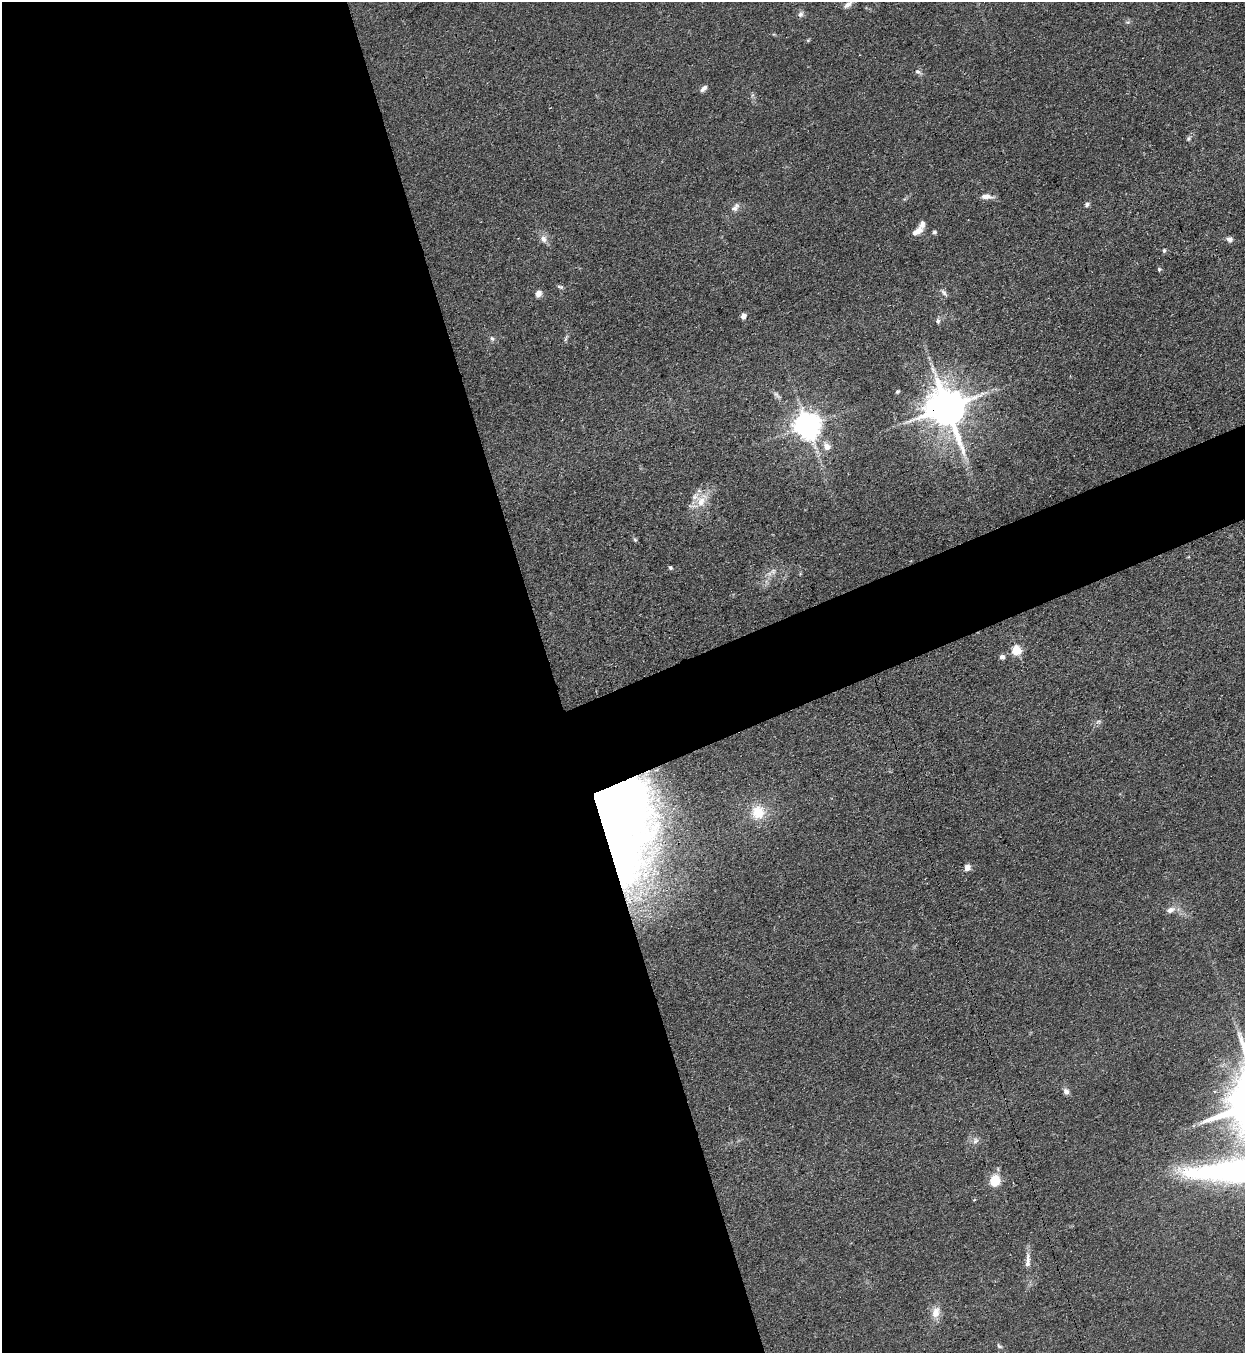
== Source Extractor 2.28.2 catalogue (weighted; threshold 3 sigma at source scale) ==
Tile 9 of 4 x 4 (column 1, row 3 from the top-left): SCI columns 308-1550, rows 1388-2738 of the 5457 x 5478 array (HDU 1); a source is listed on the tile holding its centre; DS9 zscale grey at full resolution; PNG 1247 x 1355 px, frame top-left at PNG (2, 2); no overlay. Shown black and unused: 48% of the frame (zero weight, under 3 of 4 exposures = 5% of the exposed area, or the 3 px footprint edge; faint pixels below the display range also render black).
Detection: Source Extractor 2.28.2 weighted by HDU 2 'WHT'; one run over the whole footprint, this tile lists its part. Background 0.0726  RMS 0.0059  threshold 0.0264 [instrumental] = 3 sigma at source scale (4.5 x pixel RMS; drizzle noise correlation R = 1.50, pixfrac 1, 0.05/0.05 arcsec/px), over >= 5 px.
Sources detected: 49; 1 inside a brighter object's white glare — not listed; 2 inside a brighter listed object's ellipse — not listed separately; the other 46 listed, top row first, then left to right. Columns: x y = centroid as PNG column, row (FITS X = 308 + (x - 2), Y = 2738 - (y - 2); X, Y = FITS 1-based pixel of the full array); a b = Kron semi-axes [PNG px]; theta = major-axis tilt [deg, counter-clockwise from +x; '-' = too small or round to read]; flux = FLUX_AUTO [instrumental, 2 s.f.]
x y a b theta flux
848 4 13 6 37 3.1
800 14 9 7 64 1.9
1128 22 6 4 17 0.92
808 40 6 4 45 0.66
918 72 9 6 -24 1.6
704 88 11 6 43 2.1
1188 139 7 5 71 1.1
987 196 15 7 -4 3.9
1087 204 6 5 - 1.6
735 207 14 8 47 3.1
917 231 15 7 29 4.6
934 232 5 5 - 1.2
543 239 11 8 -69 3.5
1230 239 7 6 - 2.4
1164 250 5 4 - 0.97
1159 269 6 4 71 0.84
560 287 9 4 -19 1.1
944 293 12 5 -56 1.9
538 294 9 8 - 2.7
743 316 6 5 - 2.6
938 321 7 5 -80 1.4
492 338 7 5 -62 1.3
566 338 11 4 70 1.3
898 391 6 4 32 0.74
777 395 12 6 -45 2.1
947 407 13 11 -65 2000
807 425 8 8 - 780
827 447 7 7 - 5.5
701 501 22 13 68 11
635 540 7 5 -62 0.92
670 568 5 5 - 0.85
773 571 9 7 88 2.3
1016 650 5 5 - 35
1002 657 6 6 - 2.1
1099 722 8 4 9 1.2
758 812 20 19 - 15
608 818 127 40 -64 570
967 868 8 7 - 3.4
1170 910 12 7 23 3.6
1066 1091 8 7 - 2.6
975 1141 9 7 63 2.4
1237 1172 119 26 5 220
995 1181 11 9 77 13
1028 1261 23 7 87 4.7
936 1312 18 11 69 6
999 1346 8 5 -35 1.1
Overlapping masked pixels (flux is a lower limit): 2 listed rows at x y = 947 407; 608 818
Isophote crosses this tile's border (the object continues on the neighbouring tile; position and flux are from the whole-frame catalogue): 2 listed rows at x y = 848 4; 1237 1172